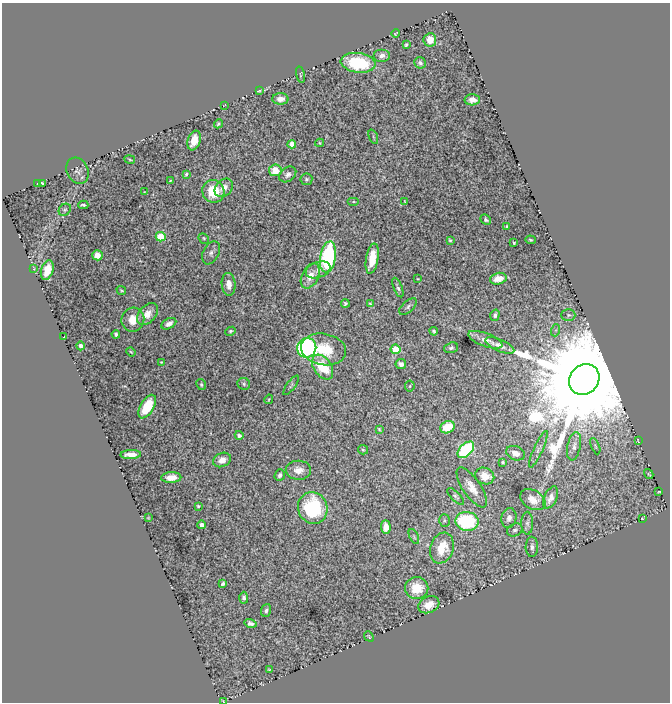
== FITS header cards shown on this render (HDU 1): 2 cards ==
NAXIS1  =                  668
NAXIS2  =                  700

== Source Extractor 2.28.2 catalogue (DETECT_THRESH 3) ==
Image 668 x 700 px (HDU 1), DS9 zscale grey, 1 PNG px = 1 image px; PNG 672 x 704 px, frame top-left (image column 1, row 700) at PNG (2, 3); each listed source drawn as its Kron ellipse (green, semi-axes under 4 px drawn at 4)
Background 2.53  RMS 0.02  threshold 0.0594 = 3 sigma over >= 5 px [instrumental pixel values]
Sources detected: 129; all 129 listed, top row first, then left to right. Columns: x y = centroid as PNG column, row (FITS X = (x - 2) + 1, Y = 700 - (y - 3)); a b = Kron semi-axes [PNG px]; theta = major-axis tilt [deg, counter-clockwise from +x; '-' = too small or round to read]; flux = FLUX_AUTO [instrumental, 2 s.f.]
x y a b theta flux
396 33 4 2 - 0.93
430 40 7 6 - 19
406 45 4 3 - 2.3
382 56 8 6 0 6.8
358 63 17 9 -7 83
420 63 6 5 - 3.4
300 75 8 3 -77 2.1
259 91 3 2 - 1.3
280 99 8 6 -3 8.1
472 100 8 5 1 8.8
224 105 3 2 - 0.71
218 124 5 4 - 2
373 137 7 2 -69 1.5
194 140 10 6 73 17
320 143 4 4 - 1.6
292 144 4 4 - 11
130 159 5 3 - 1.3
275 170 6 6 - 24
77 171 14 10 -63 6
186 174 4 3 - 2.1
288 174 9 7 38 5.7
306 179 6 5 - 2.6
170 181 4 2 - 1.6
38 183 4 2 - 0.68
43 183 4 3 - 2.2
224 188 10 8 45 12
213 191 11 11 - 44
145 192 3 2 - 1
404 201 4 2 - 0.94
353 202 6 3 0 1.6
83 205 5 3 - 2.5
65 210 7 5 43 2.7
486 220 6 4 -42 2.5
507 226 3 3 - 1.7
161 237 5 4 - 59
204 238 6 4 -46 1.8
450 240 3 3 - 1.8
531 240 5 4 - 1.8
514 243 4 3 - 1.8
211 253 12 8 63 5.5
97 255 5 5 - 13
328 257 16 7 81 200
372 259 15 6 80 26
34 269 2 2 - 0.86
47 270 10 6 74 23
318 270 13 8 20 7
310 276 13 8 63 15
418 279 4 3 - 1.1
498 279 8 5 14 14
229 284 11 7 -84 11
398 287 10 4 -67 3.3
121 290 5 3 - 1.5
345 303 4 4 - 2.7
370 303 4 3 - 1.4
408 307 11 5 42 3.6
147 314 13 8 49 15
495 315 6 4 72 3.3
568 315 7 5 -1 3
133 320 12 11 - 21
169 324 8 5 27 7.3
556 330 6 4 71 2.1
231 331 5 4 - 2.5
434 331 4 3 - 2.3
116 334 4 3 - 3.6
64 337 3 2 - 0.69
485 340 18 6 -20 9.7
500 345 15 6 -23 8.1
81 346 4 4 - 3.9
307 348 10 9 - 230
451 348 7 5 19 3
324 349 22 15 -10 48
395 349 5 4 - 55
131 352 5 3 - 1.3
161 362 3 3 - 1.3
401 364 5 5 - 6
323 367 14 8 -55 56
584 379 16 14 48 74000
201 384 6 4 -63 2.3
244 384 6 5 - 2.8
291 385 11 4 54 2.7
410 386 5 5 - 2
269 399 5 3 - 1.4
147 407 13 6 60 47
447 427 7 6 - 33
379 429 4 3 - 1.5
239 435 4 3 - 4.6
638 441 4 2 - 0.83
574 446 14 6 78 7.5
595 446 9 3 -68 1.9
538 449 20 4 66 5.9
363 450 5 4 - 1.8
466 450 10 6 44 150
515 453 10 7 -22 12
131 454 10 4 2 12
222 460 9 6 27 12
503 462 4 3 - 1.9
298 470 13 9 -1 13
649 474 5 3 - 1.4
280 475 6 5 - 4.1
485 476 10 8 -23 21
171 477 10 5 2 12
472 487 23 9 -56 16
659 492 3 2 - 1.4
456 496 10 4 -45 2.9
551 497 12 6 66 11
533 500 14 9 -31 15
198 506 3 3 - 1.5
313 508 16 14 -65 110
148 518 3 2 - 1.1
509 518 10 7 78 7.9
642 518 3 2 - 1.1
444 521 6 5 - 2.1
467 521 11 9 -7 130
527 523 11 6 -90 5.5
201 525 4 3 - 5.1
386 527 6 5 - 16
515 530 8 6 27 3.8
414 537 8 4 -63 2.2
532 547 10 6 89 5.3
442 548 16 11 70 34
223 584 4 3 - 3.1
417 588 11 11 - 35
244 598 6 4 -88 4.6
429 605 11 8 26 19
266 610 6 5 - 3.4
251 623 6 4 -14 4.5
369 636 5 3 - 1.4
269 670 3 2 - 1.3
223 701 3 2 - 0.86
At the frame edge (FLAGS 8, measured only in part): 1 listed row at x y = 223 701